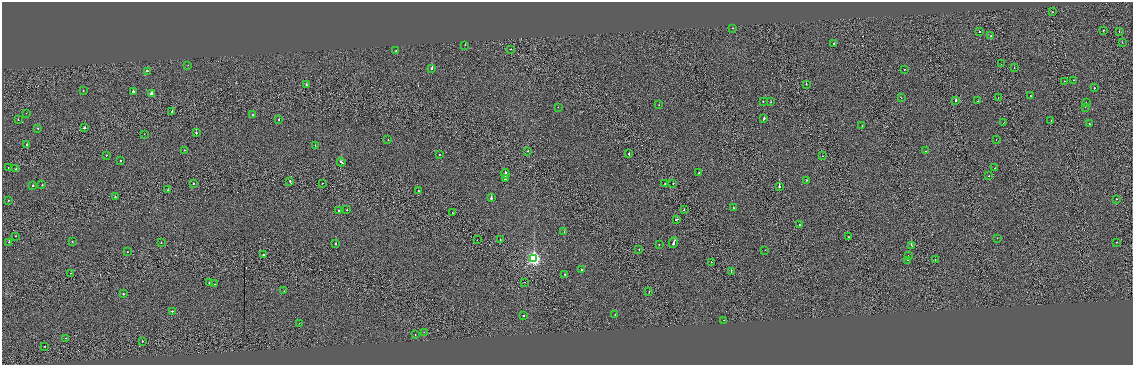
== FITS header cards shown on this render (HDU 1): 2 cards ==
NAXIS1  =                 2261
NAXIS2  =                  726

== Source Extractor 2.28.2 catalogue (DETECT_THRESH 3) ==
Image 2261 x 726 px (HDU 1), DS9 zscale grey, zoomed out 1/2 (1 PNG px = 2 x 2 image px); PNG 1135 x 367 px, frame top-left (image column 1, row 726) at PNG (2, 2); each listed source drawn as its Kron ellipse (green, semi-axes under 4 px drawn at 4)
Background -2.07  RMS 0.96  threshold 2.87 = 3 sigma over >= 5 px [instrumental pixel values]
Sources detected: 149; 14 cannot appear on this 1/2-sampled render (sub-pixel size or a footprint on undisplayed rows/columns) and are neither listed nor drawn; the other 135 listed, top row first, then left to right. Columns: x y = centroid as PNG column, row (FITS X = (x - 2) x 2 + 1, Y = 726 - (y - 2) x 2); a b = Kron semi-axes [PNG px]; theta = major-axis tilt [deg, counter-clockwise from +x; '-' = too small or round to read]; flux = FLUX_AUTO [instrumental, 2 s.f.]
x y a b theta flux
1052 12 2 1 - 190
733 28 2 1 - 390
1103 30 2 1 - 280
979 31 2 1 - 1200
1119 31 2 1 - 170
991 36 2 2 - 220
1122 42 2 2 - 290
833 43 2 2 - 200
465 45 2 2 - 290
511 49 2 1 - 560
396 50 2 1 - 190
1001 64 2 1 - 300
188 65 2 1 - 160
1014 67 2 1 - 150
432 68 3 2 - 2500
904 69 2 2 - 400
147 71 3 2 - 1400
1074 80 2 1 - 1700
1064 81 2 1 - 320
806 84 2 1 - 720
306 85 2 2 - 470
1094 88 2 2 - 400
83 91 2 2 - 540
133 91 2 2 - 2300
151 94 3 2 - 1600
1031 96 2 1 - 150
901 98 2 1 - 280
998 98 2 1 - 200
956 100 2 2 - 1100
763 101 2 2 - 450
978 101 2 1 - 670
771 102 2 2 - 430
1086 103 2 1 - 150
659 105 2 2 - 280
558 107 2 2 - 630
1085 107 2 1 - 380
172 111 2 1 - 310
26 113 2 1 - 150
252 115 2 1 - 350
18 119 2 2 - 270
279 119 2 2 - 310
764 119 3 2 - 920
1051 121 2 1 - 320
1003 123 2 1 - 360
1089 124 2 2 - 310
862 126 2 1 - 180
84 127 3 2 - 510
38 128 2 1 - 580
196 133 2 2 - 740
144 134 2 1 - 320
996 139 2 1 - 190
388 140 2 2 - 320
26 144 2 2 - 690
315 145 2 1 - 200
185 150 2 2 - 250
528 151 2 2 - 450
925 151 2 2 - 790
629 154 2 2 - 740
106 155 2 1 - 270
439 155 2 2 - 390
822 156 2 1 - 160
120 161 2 2 - 450
341 162 4 2 - 1500
8 168 2 1 - 210
995 168 2 1 - 290
16 169 2 2 - 260
699 173 2 2 - 360
505 174 5 2 - 2500
989 176 2 2 - 300
505 179 2 2 - 6000
807 180 2 2 - 580
290 181 2 2 - 1200
322 183 2 1 - 200
665 183 2 1 - 180
193 184 2 2 - 690
673 184 2 1 - 750
42 185 2 2 - 420
33 186 2 2 - 830
779 187 2 1 - 6800
168 190 2 2 - 270
418 191 2 1 - 210
115 196 2 1 - 560
491 198 3 2 - 2100
1117 199 2 2 - 530
9 200 2 2 - 210
733 208 2 2 - 1700
684 209 2 1 - 790
347 210 2 2 - 370
339 211 3 2 - 2700
453 213 2 1 - 390
677 219 3 2 - 1500
800 224 2 2 - 380
564 232 2 1 - 390
15 236 2 1 - 400
848 237 2 1 - 620
997 238 2 1 - 300
477 240 2 1 - 260
500 240 2 1 - 450
9 242 2 1 - 380
72 242 2 2 - 270
161 242 2 1 - 440
674 242 5 2 - 2900
1116 242 2 2 - 560
336 243 2 2 - 580
659 244 2 1 - 570
911 245 4 2 - 1100
639 249 2 2 - 350
765 250 2 1 - 150
127 252 2 2 - 510
264 254 2 2 - 720
908 255 2 2 - 420
534 259 4 3 - 36000
907 260 2 1 - 210
935 260 2 2 - 590
711 262 2 2 - 1000
581 270 2 2 - 690
731 271 2 1 - 840
71 273 2 1 - 290
565 274 2 2 - 930
209 282 2 2 - 380
525 282 2 1 - 120
214 284 2 2 - 260
284 291 2 2 - 100
649 292 2 1 - 130
123 294 2 2 - 1400
172 311 2 2 - 330
615 314 2 2 - 410
524 316 2 2 - 550
724 320 2 2 - 200
299 323 2 1 - 410
424 332 2 2 - 380
415 334 2 1 - 220
66 338 2 1 - 800
142 342 2 1 - 440
45 346 2 2 - 390
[14 sub-pixel or undisplayed-footprint detections neither listed nor drawn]